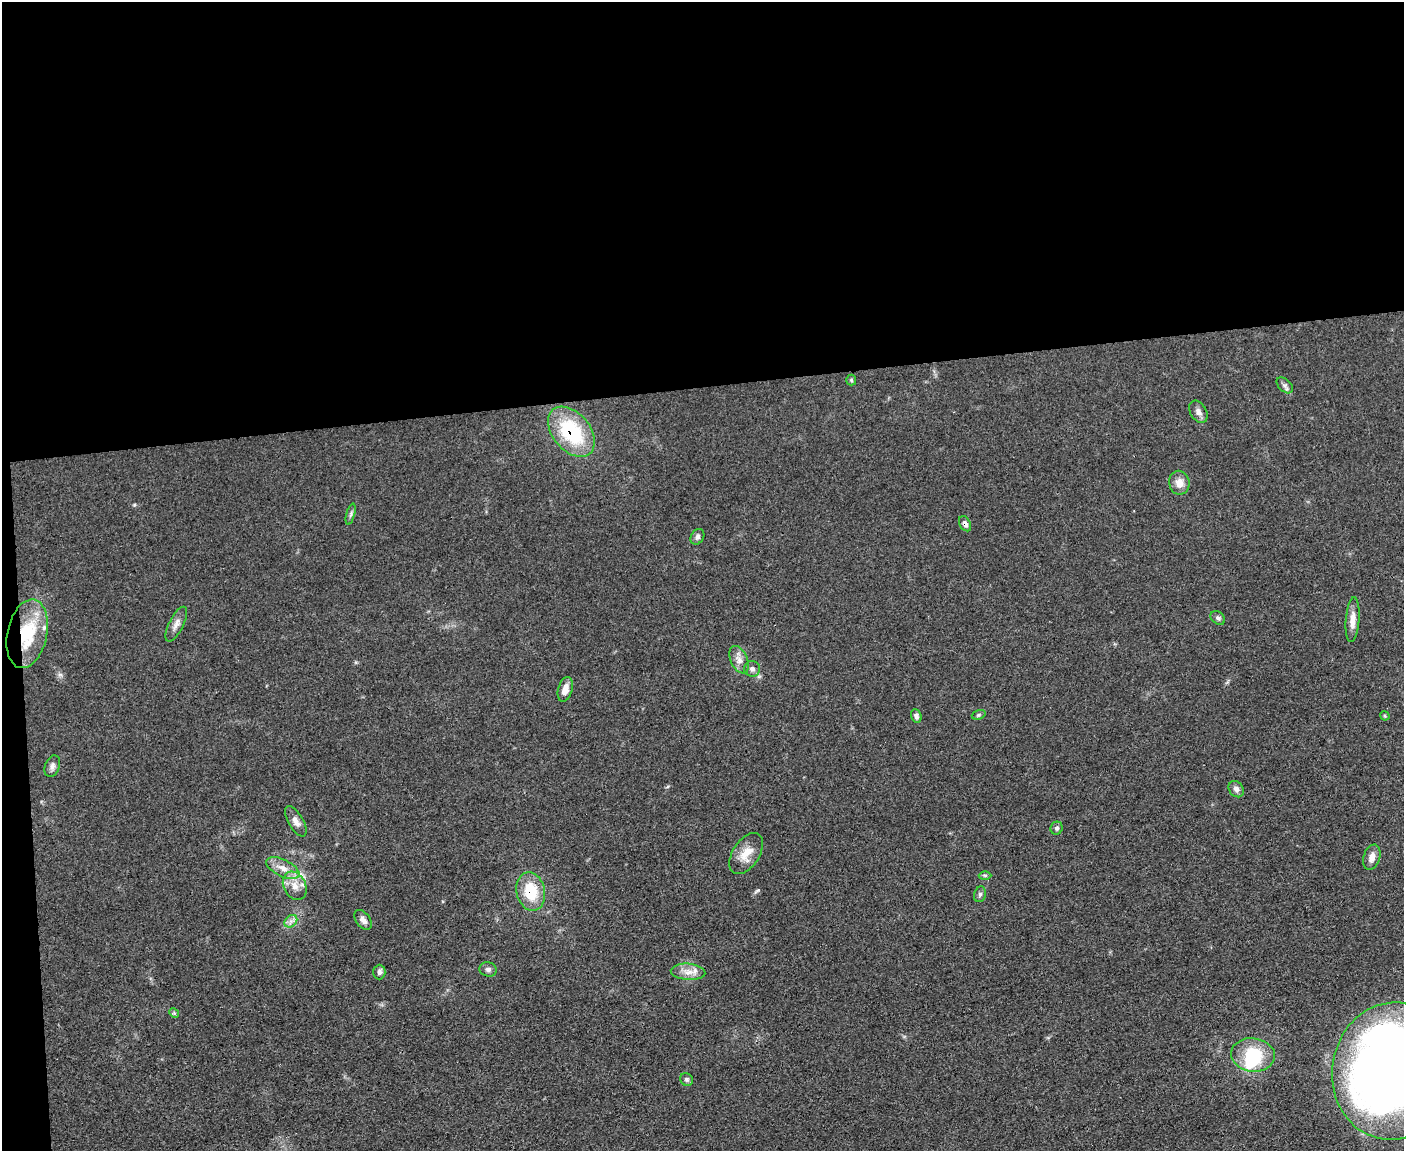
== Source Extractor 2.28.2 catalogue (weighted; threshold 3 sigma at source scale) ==
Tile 1 of 3 x 4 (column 1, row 1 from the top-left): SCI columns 131-1532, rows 3448-4596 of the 4573 x 4596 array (HDU 1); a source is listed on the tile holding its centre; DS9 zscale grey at full resolution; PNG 1406 x 1153 px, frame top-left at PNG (2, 2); each listed source drawn as its Kron ellipse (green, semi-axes under 4 px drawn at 4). Shown black and unused: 35% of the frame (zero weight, under 3 of 4 exposures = <1% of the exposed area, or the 3 px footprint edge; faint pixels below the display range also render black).
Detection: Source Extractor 2.28.2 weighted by HDU 2 'WHT'; one run over the whole footprint, this tile lists its part. Background 0.0719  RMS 0.007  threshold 0.0314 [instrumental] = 3 sigma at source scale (4.5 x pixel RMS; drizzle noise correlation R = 1.50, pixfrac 1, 0.05/0.05 arcsec/px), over >= 5 px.
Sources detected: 41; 2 inside a brighter object's white glare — neither listed nor drawn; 1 inside a brighter listed object's ellipse — not listed separately; the other 38 listed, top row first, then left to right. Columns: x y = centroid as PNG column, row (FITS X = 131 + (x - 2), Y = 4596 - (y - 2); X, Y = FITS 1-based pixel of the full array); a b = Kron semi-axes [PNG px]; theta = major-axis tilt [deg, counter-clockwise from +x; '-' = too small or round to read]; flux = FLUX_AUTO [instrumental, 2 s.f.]
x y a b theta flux
851 380 5 5 - 1.1
1285 385 10 6 -44 2
1198 412 12 8 -59 3.5
571 432 29 18 -50 53
1179 483 12 10 -80 6.6
351 514 11 3 75 1.6
965 524 8 5 -61 2.9
697 537 8 6 58 2.1
1218 618 8 6 -41 1.7
1353 620 22 6 85 6.6
176 624 19 7 63 4.6
27 634 35 19 78 40
739 660 15 8 -65 4.9
752 669 8 8 - 2.8
565 689 12 7 74 6.3
979 715 7 4 20 1.1
916 716 7 5 -68 2.4
1385 716 5 4 - 0.85
52 766 11 7 70 2.8
1236 789 9 7 -53 3.2
296 821 17 7 -60 4.3
1057 828 6 6 - 1.6
746 854 23 13 57 11
1372 857 13 8 72 5.3
283 868 18 8 -26 8.2
985 875 6 4 -1 1.1
295 886 15 11 -62 8.6
531 891 19 14 -77 25
980 894 8 6 73 1.7
363 920 11 7 -53 4
291 921 7 5 44 2.6
488 969 9 7 -16 2.2
379 972 7 6 - 2.3
688 972 17 8 -4 6.5
174 1013 5 4 - 0.91
1253 1055 22 16 -7 30
1394 1071 69 61 80 870
686 1079 7 6 - 1.5
Overlapping masked pixels (flux is a lower limit): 4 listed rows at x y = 571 432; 965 524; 27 634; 531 891
Isophote crosses this tile's border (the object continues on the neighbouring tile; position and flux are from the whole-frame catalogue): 1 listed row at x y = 1394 1071